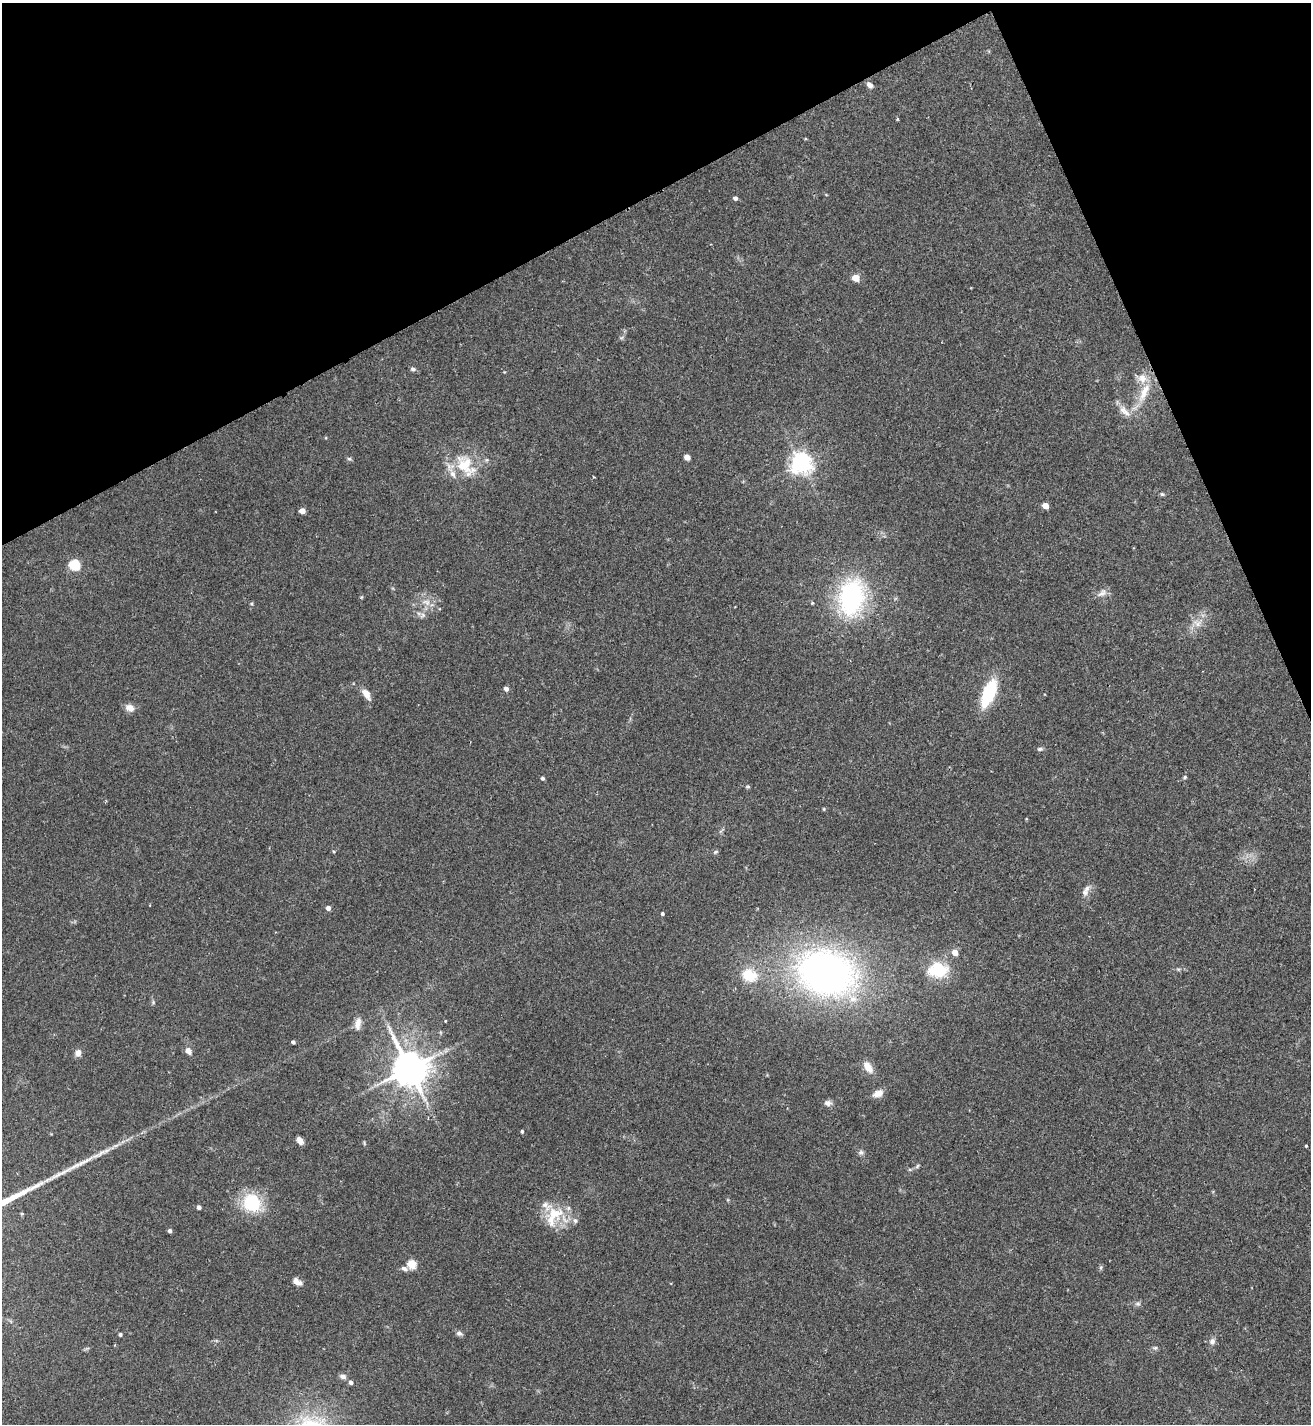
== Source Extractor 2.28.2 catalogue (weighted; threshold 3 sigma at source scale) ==
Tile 3 of 4 x 4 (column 3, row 1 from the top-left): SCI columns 2778-4086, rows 4273-5694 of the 5688 x 5698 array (HDU 1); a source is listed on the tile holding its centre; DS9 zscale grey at full resolution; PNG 1313 x 1426 px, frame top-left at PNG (2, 3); no overlay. Shown black and unused: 21% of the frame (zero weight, under 2 of 3 exposures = <1% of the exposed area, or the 3 px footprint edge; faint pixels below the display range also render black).
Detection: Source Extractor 2.28.2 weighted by HDU 2 'WHT'; one run over the whole footprint, this tile lists its part. Background 0.0713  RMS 0.0061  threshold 0.0274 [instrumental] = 3 sigma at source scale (4.5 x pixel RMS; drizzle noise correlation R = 1.50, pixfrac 1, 0.05/0.05 arcsec/px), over >= 5 px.
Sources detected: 79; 1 long thin detection or spike segment (spike, bleed or trail) — not listed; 5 inside a brighter listed object's ellipse — not listed separately; the other 73 listed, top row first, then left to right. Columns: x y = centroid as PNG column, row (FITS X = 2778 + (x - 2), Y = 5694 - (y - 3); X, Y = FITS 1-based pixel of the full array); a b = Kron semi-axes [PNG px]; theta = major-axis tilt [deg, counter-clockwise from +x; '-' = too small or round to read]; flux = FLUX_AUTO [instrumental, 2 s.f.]
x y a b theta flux
870 85 8 6 -42 2.5
735 198 5 4 - 1.7
856 278 5 4 - 12
413 369 7 5 -18 1.5
1144 392 32 10 66 14
1125 411 20 9 -45 5.8
687 457 5 4 - 6.1
349 459 6 5 - 1.1
801 463 7 7 - 420
465 465 34 22 -48 23
1162 494 6 5 - 0.89
1045 506 5 4 - 7.6
302 511 5 4 - 5.1
74 565 6 5 - 48
1102 593 16 8 35 3.4
851 597 39 26 82 81
426 602 12 7 -19 4.2
252 603 6 3 90 0.77
813 603 4 3 - 0.68
422 615 9 5 45 2
1197 623 13 8 -24 4.2
506 689 4 4 - 2.8
989 693 29 12 67 33
366 694 15 7 -58 5
130 708 12 9 -27 4
1040 749 7 5 9 1.4
1184 777 5 4 - 0.84
542 778 4 4 - 1.3
748 787 6 3 -1 0.74
824 809 4 4 - 0.67
1026 819 4 3 - 0.45
334 851 4 4 - 0.61
715 852 7 4 27 1
1085 892 9 8 - 2.7
328 908 4 4 - 2.9
662 913 4 4 - 0.97
955 952 5 5 - 7.2
1178 969 6 4 -18 0.85
938 970 27 20 -1 23
826 973 62 47 -15 240
749 975 21 16 -23 16
153 1002 5 5 - 0.86
445 1021 3 2 - 0.43
358 1024 16 8 82 4.2
293 1042 4 3 - 1.4
188 1051 8 6 -46 3.5
78 1053 8 7 - 3
868 1067 16 9 -55 5.9
409 1068 10 9 - 1700
878 1093 13 8 24 4.4
828 1103 9 7 -7 2.4
522 1131 4 3 - 0.86
300 1140 8 5 -54 3.1
364 1143 6 3 -72 0.68
1306 1146 3 3 - 0.6
861 1152 8 6 13 1.5
917 1166 7 5 48 1
252 1203 20 18 -54 30
199 1207 4 4 - 2.1
555 1213 29 19 2 19
22 1214 4 4 - 0.71
170 1231 4 3 - 1.8
412 1264 5 5 - 24
1101 1267 7 5 79 0.95
404 1268 9 6 -22 2
297 1282 11 6 -37 3.5
1138 1304 8 7 - 1.6
459 1333 8 6 -16 1.9
120 1334 4 4 - 1.2
1212 1341 8 7 - 2.4
1155 1348 6 5 - 1.1
343 1376 9 6 -12 2.1
351 1383 5 4 - 1.9